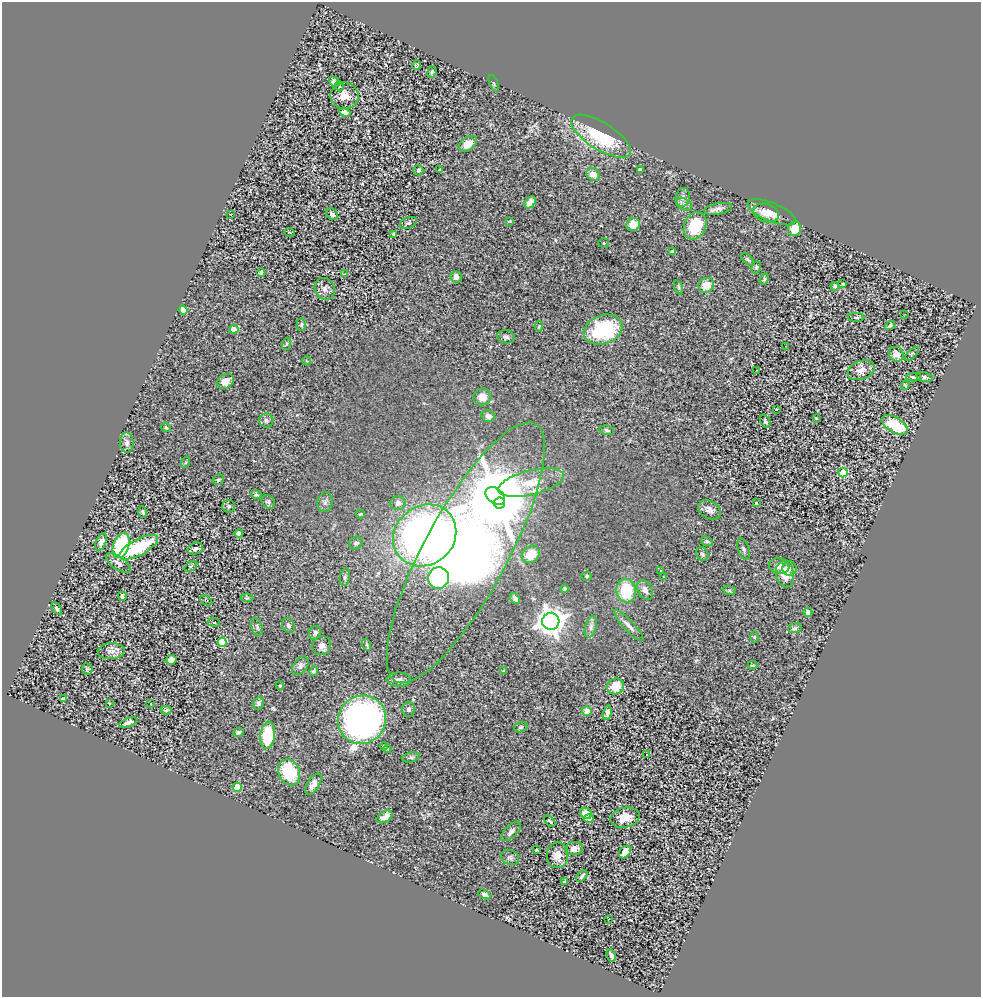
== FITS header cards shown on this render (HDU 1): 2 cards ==
NAXIS1  =                  979
NAXIS2  =                  995

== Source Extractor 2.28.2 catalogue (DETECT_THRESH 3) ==
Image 979 x 995 px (HDU 1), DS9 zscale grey, 1 PNG px = 1 image px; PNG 983 x 999 px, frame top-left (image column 1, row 995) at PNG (2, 2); each listed source drawn as its Kron ellipse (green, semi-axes under 4 px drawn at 4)
Background 0.529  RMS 0.05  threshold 0.15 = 3 sigma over >= 5 px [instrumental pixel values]
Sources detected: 176; all 176 listed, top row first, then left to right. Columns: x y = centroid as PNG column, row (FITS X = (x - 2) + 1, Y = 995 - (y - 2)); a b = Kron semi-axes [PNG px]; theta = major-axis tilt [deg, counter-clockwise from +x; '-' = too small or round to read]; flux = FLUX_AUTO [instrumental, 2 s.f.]
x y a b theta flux
416 65 5 3 - 5.3
432 72 6 3 71 5.4
334 82 6 4 -42 9.6
494 83 9 3 -69 3.9
339 86 5 3 - 2.8
344 96 14 13 - 34
345 112 6 4 -20 11
601 136 34 13 -32 210
468 144 10 6 35 36
440 169 3 2 - 2.5
418 170 5 5 - 6
640 170 4 4 - 12
593 174 7 6 - 29
683 197 9 7 82 12
530 202 7 5 44 34
684 204 9 5 -31 9.7
718 209 14 5 9 15
772 212 26 9 -22 37
766 213 13 9 -18 29
231 214 2 2 - 2
332 214 6 5 - 11
510 221 4 4 - 2.9
408 223 9 5 21 7.6
633 224 7 6 - 37
695 226 14 10 66 110
794 229 7 6 - 63
290 233 5 3 - 2.6
394 234 4 4 - 7
604 243 5 4 - 5.6
672 252 4 3 - 5
748 259 8 4 -48 5.4
756 267 6 4 69 4.8
261 273 4 4 - 6.7
345 273 4 2 - 2.6
456 277 6 5 - 23
764 279 6 4 63 4.7
843 284 3 3 - 3.8
706 285 8 7 - 42
835 286 4 3 - 6.7
679 288 7 3 -71 4.8
325 289 11 9 -64 19
183 310 4 4 - 54
905 314 3 2 - 3
856 317 8 4 -1 5
301 324 6 4 88 6.1
890 325 5 4 - 5.8
539 326 5 4 - 4.6
234 329 5 4 - 39
603 330 20 14 19 300
506 337 9 6 -15 8.6
286 344 6 4 71 4.6
785 346 3 2 - 4.4
896 354 7 7 - 32
912 354 9 3 46 3.2
307 361 4 4 - 3.2
757 370 3 2 - 1.8
861 370 14 9 20 23
914 377 7 4 0 5.5
924 377 8 5 -13 8
225 381 9 7 31 30
905 385 4 3 - 3.6
482 397 9 8 - 31
776 409 3 3 - 5.7
488 416 7 5 -17 14
816 418 3 2 - 2.9
266 420 7 7 - 9
765 421 7 4 -65 6.1
895 425 14 7 -31 120
166 427 5 3 - 4.4
607 430 7 4 -11 6.9
127 443 10 7 -89 13
186 462 5 3 - 3.1
843 473 4 4 - 110
218 480 6 4 34 5.4
531 483 34 12 14 79
256 495 5 4 - 4.9
495 496 11 7 -36 22000
268 502 7 6 - 8.4
325 502 10 7 78 12
398 503 7 7 - 14
499 503 6 5 - 7000
756 503 3 3 - 43
229 506 6 6 - 7.5
709 510 12 8 -33 20
143 512 6 4 -72 5
360 514 4 3 - 3.6
239 533 4 4 - 15
425 535 33 29 40 1500
707 541 6 4 -22 5.4
101 542 9 5 68 15
356 543 7 6 - 8.9
121 546 13 8 71 280
139 547 21 8 28 200
195 548 8 5 18 10
744 549 11 5 -73 10
466 553 146 42 62 5000
531 554 10 8 41 62
702 554 7 5 -63 6.5
118 563 14 6 -36 16
191 566 7 3 37 4.1
779 566 10 8 -3 22
790 569 7 7 - 10
661 571 3 3 - 3.1
785 574 13 9 -77 50
587 576 5 4 - 4.9
345 577 9 5 85 8.3
663 577 3 2 - 2.3
438 578 11 10 - 340
564 589 4 4 - 4.8
645 590 11 7 -62 19
729 590 7 4 -20 5.2
626 591 12 9 -84 140
122 596 4 3 - 5.2
247 598 6 4 -7 5
515 598 6 3 -57 9.8
206 600 7 3 -35 3.2
57 609 7 4 -58 7.2
808 612 4 3 - 7.9
551 621 8 8 - 3500
214 622 6 3 -8 3.9
288 625 8 6 -57 9.8
629 626 21 5 -47 18
257 627 9 5 -75 8
591 627 11 5 72 13
795 628 7 5 17 6.7
315 633 7 6 - 9.7
754 637 5 3 - 3
222 642 5 4 - 93
367 645 6 4 -71 4.9
322 646 9 9 - 16
111 651 13 8 3 19
171 660 5 4 - 18
752 665 5 3 - 3.6
300 666 10 7 53 12
87 669 6 5 - 6.1
314 671 5 4 - 5.9
504 671 3 3 - 3.7
399 680 12 7 1 14
280 685 4 4 - 3.5
615 686 8 7 - 75
63 699 4 3 - 5.4
109 703 3 2 - 2.7
258 703 6 5 - 8.1
150 704 3 3 - 4.3
409 709 7 6 - 9.7
166 710 5 3 - 5.1
587 711 5 5 - 27
607 713 7 4 76 11
362 720 25 23 47 1100
128 722 9 4 19 13
521 727 7 5 16 6.6
238 732 5 4 - 8
267 735 14 7 84 140
384 746 4 2 - 3.4
387 749 4 3 - 3.7
647 754 3 3 - 37
411 757 9 5 12 7.6
289 772 13 10 -65 140
313 784 12 6 58 17
237 787 4 4 - 97
586 813 6 5 - 36
385 817 9 5 31 21
589 818 5 4 - 4.6
625 818 14 10 13 44
550 821 7 3 -41 3.7
511 831 12 6 45 15
574 849 9 6 5 29
536 850 3 2 - 3.5
625 852 7 5 51 41
557 855 13 10 88 33
510 857 9 7 -23 9.7
582 876 7 4 45 7.3
564 881 4 3 - 16
484 894 6 4 -28 13
608 919 2 2 - 2.5
611 956 7 3 -67 8.1